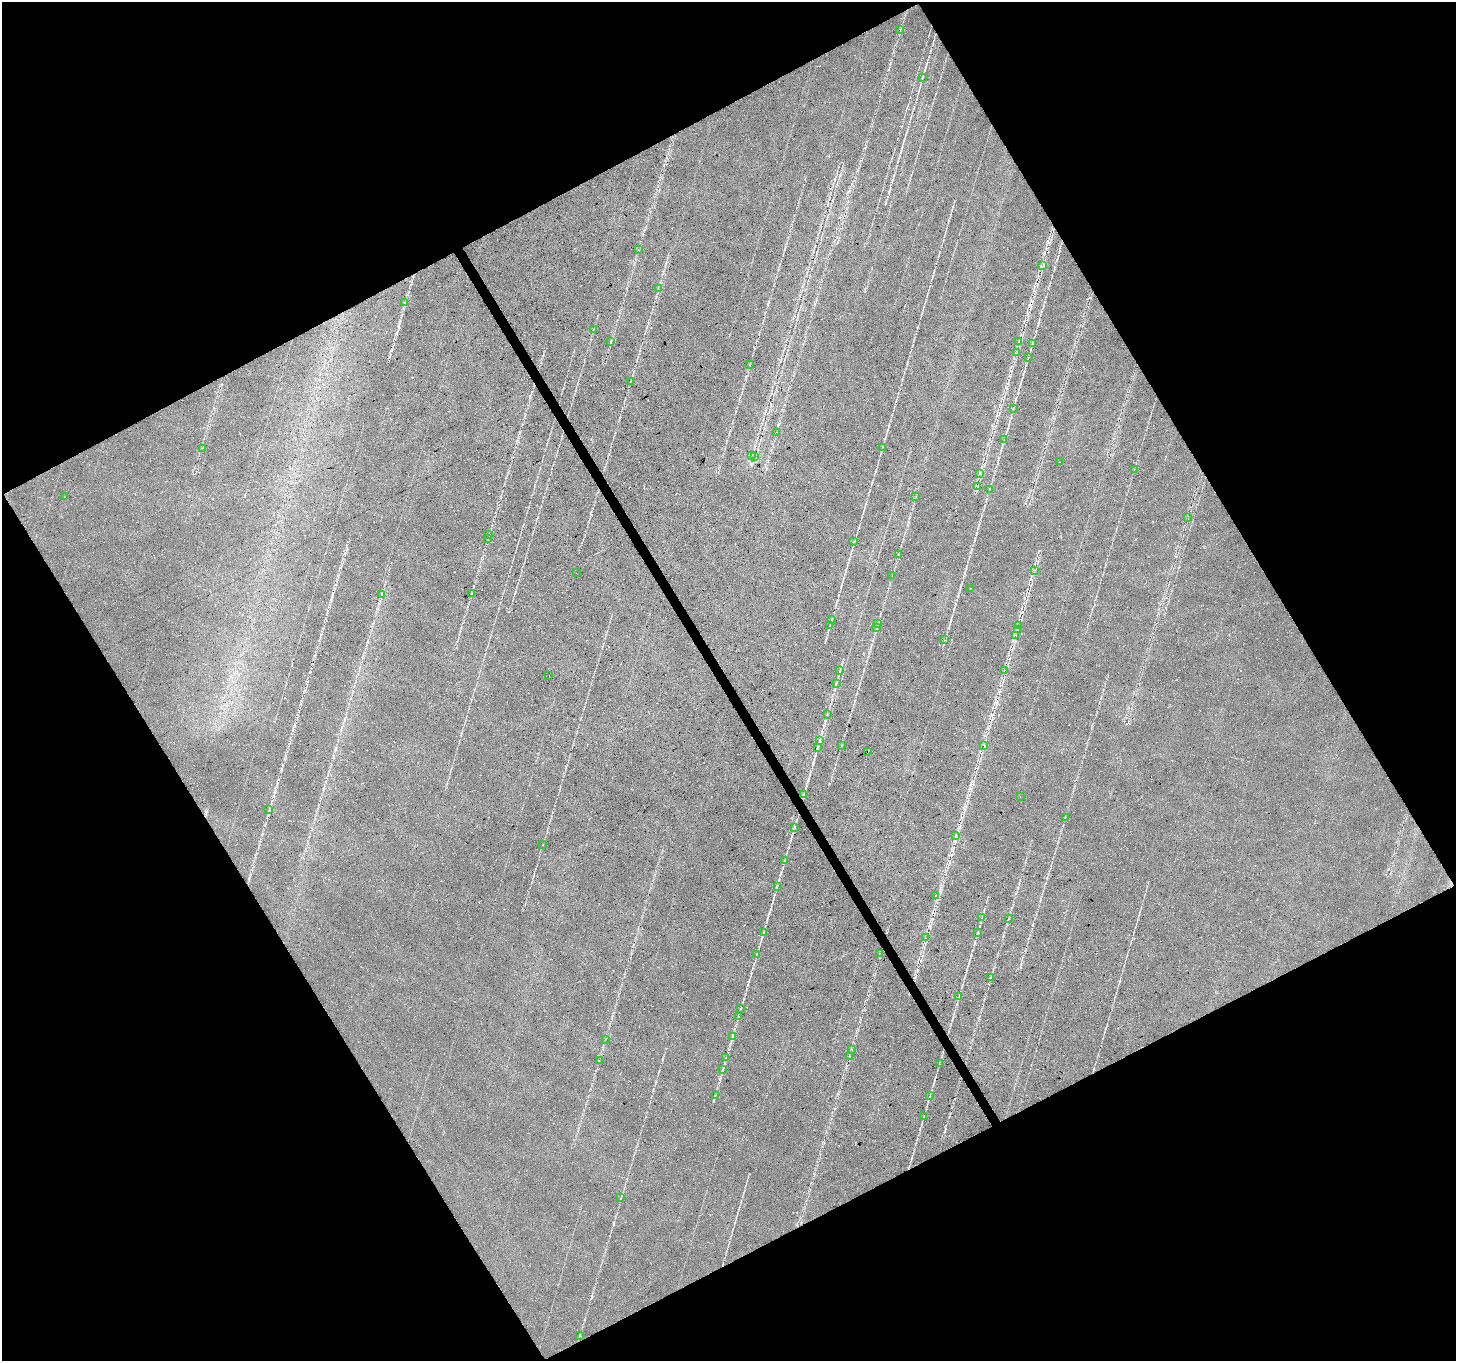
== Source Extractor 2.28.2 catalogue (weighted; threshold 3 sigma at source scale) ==
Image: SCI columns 4-5818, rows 169-5603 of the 5818 x 5711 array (HDU 1 of 3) = the unmasked area's bounding box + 8 px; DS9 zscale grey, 4 x 4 block average (1 PNG px = mean of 4 x 4 image px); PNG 1458 x 1363 px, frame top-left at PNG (2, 2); each listed source drawn as its Kron ellipse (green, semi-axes under 4 px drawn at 4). Shown black and unused: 47% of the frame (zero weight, under 3 of 4 exposures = <1% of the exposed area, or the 3 px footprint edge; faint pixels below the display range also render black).
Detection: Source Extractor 2.28.2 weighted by HDU 2 'WHT'. Background 0.0283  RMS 0.0083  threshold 0.0375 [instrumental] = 3 sigma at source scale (4.5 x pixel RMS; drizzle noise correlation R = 1.50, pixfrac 1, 0.0396/0.0396 arcsec/px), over >= 5 px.
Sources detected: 93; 1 too faint to see at this stretch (4 x 4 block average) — neither listed nor drawn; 1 coinciding with a brighter row at this scale — not listed separately; the other 91 listed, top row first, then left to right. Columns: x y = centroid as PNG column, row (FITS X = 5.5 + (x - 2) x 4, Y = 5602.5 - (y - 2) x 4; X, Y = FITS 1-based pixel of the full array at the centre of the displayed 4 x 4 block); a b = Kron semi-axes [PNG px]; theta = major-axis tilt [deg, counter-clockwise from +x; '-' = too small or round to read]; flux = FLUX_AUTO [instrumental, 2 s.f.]
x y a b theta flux
900 29 2 2 - 1.4
922 77 2 2 - 2.6
638 250 2 2 - 1.6
1043 265 2 2 - 1.7
658 288 2 2 - 0.83
405 302 2 2 - 0.98
593 329 2 2 - 1.6
610 342 2 2 - 1.4
1019 342 2 2 - 2.2
1032 344 2 2 - 1.6
1016 353 2 2 - 1.1
1028 358 2 2 - 1.5
749 365 2 2 - 1.1
630 382 2 2 - 1.4
1013 408 2 2 - 1.4
776 432 2 2 - 0.61
1004 440 2 2 - 1
882 447 2 2 - 1.5
202 448 2 2 - 1.3
751 455 2 2 - 2.1
755 457 2 2 - 1.7
1060 462 2 2 - 1.2
1134 469 2 2 - 1.2
980 474 2 2 - 0.57
978 486 2 2 - 0.88
989 489 2 2 - 1.6
64 497 2 2 - 0.83
916 497 2 2 - 1
1188 518 2 2 - 0.84
489 535 2 2 - 1
488 538 2 2 - 1.6
853 542 2 2 - 1.3
898 555 2 2 - 2.7
1035 570 2 2 - 0.91
576 573 2 2 - 0.66
892 576 2 2 - 0.59
971 589 2 2 - 1.1
471 593 2 2 - 1.6
381 594 2 2 - 1.3
831 619 2 2 - 1.5
877 623 2 2 - 1.3
830 625 2 2 - 2.1
1019 626 3 2 - 2.1
876 628 2 2 - 2.3
1018 630 4 2 - 3
1016 635 3 2 - 3.2
945 640 2 2 - 1.2
840 670 2 2 - 1.2
1004 670 2 2 - 0.87
549 675 2 2 - 0.57
836 684 3 2 - 1.6
827 714 2 2 - 1.6
820 741 2 2 - 2.8
841 745 2 2 - 1.2
984 745 2 2 - 1.1
817 747 3 2 - 2
867 751 2 2 - 14
804 794 2 2 - 2.5
1020 797 2 2 - 0.83
269 810 2 2 - 1.3
1065 817 2 2 - 1.4
794 827 2 2 - 1.3
955 835 2 2 - 1.9
543 845 2 2 - 0.95
784 860 3 2 - 2.1
777 886 3 2 - 2
936 895 2 2 - 2.2
982 918 2 2 - 1.4
1008 919 2 2 - 1.4
763 932 3 2 - 3.2
977 933 3 2 - 2.2
925 938 2 2 - 0.99
879 954 2 2 - 0.9
757 955 4 2 - 3.8
990 977 2 2 - 0.99
959 997 2 2 - 1.5
741 1008 2 2 - 1.2
738 1017 2 2 - 1.4
732 1037 2 2 - 2.9
605 1040 2 2 - 1.3
852 1049 2 2 - 1.7
849 1056 2 2 - 1.2
726 1058 3 2 - 2.7
599 1060 2 2 - 1.2
939 1064 2 2 - 1.4
723 1069 2 2 - 1.8
715 1095 2 2 - 1.7
930 1096 2 2 - 1.5
924 1116 2 2 - 1.6
621 1197 2 2 - 1
580 1336 2 2 - 0.75
Overlapping masked pixels (flux is a lower limit): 1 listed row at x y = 867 751
Diffuse or blended objects may show on this block-average render without a row.